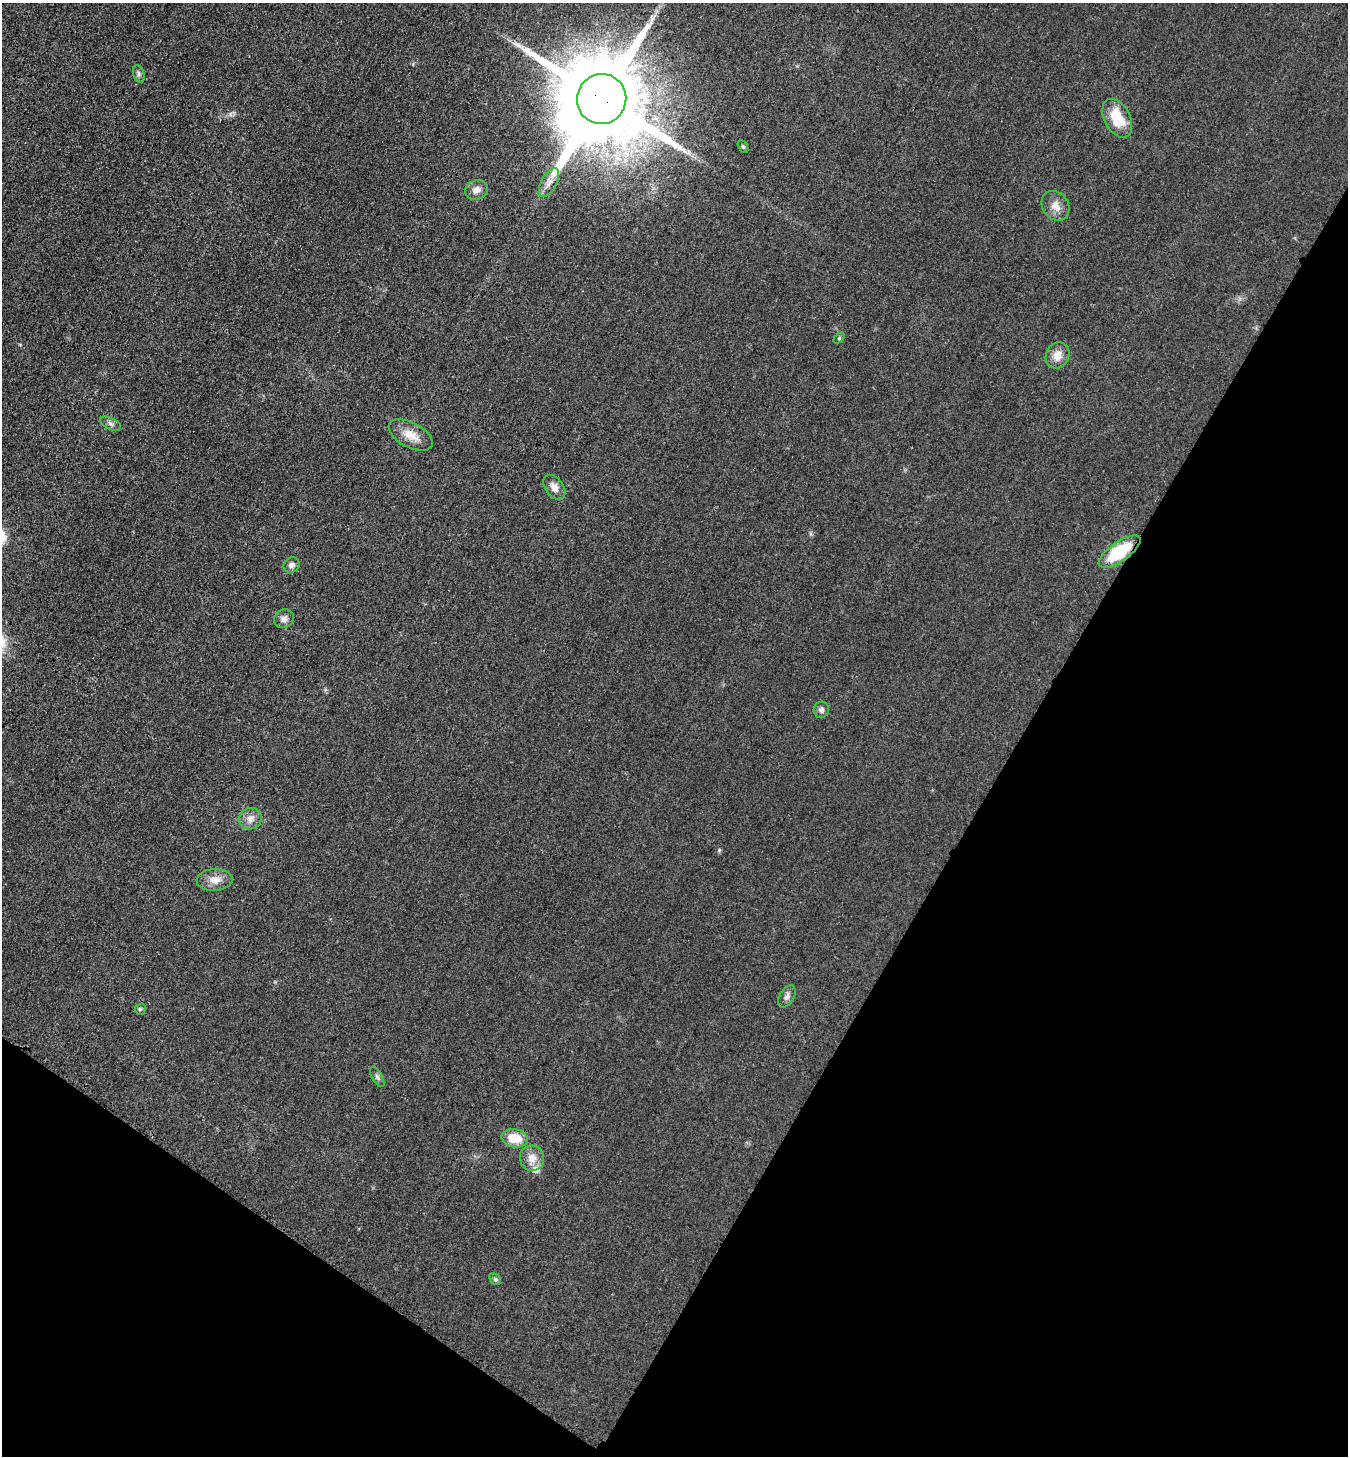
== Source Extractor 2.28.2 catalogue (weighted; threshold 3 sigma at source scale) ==
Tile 15 of 4 x 4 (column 3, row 4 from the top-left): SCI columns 3084-4429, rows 200-1653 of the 6023 x 6034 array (HDU 1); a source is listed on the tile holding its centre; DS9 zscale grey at full resolution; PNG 1350 x 1458 px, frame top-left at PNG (2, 3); each listed source drawn as its Kron ellipse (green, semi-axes under 4 px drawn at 4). Shown black and unused: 31% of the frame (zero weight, under 3 of 4 exposures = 2% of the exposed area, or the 3 px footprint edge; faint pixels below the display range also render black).
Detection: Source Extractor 2.28.2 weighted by HDU 2 'WHT'; one run over the whole footprint, this tile lists its part. Background 0.0262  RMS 0.0062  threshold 0.0281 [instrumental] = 3 sigma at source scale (4.5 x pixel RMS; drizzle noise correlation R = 1.50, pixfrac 1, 0.05/0.05 arcsec/px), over >= 5 px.
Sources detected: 25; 1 inside a brighter listed object's ellipse — not listed separately; the other 24 listed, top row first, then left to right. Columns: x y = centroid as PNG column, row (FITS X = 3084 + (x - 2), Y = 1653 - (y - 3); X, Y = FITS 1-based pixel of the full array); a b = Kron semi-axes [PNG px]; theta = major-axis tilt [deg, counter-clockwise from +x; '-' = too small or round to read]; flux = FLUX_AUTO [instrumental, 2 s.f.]
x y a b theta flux
139 74 9 5 -73 1.7
602 99 25 24 - 12000
1117 118 21 12 -62 19
743 147 7 4 -62 1
549 182 16 7 61 4.8
476 190 12 9 21 4.3
1055 206 16 13 -55 6.1
839 338 6 4 45 0.78
1057 355 13 11 65 7
111 424 11 5 -27 2.2
411 435 24 12 -28 9.7
554 487 14 9 -53 4.8
1120 552 24 9 35 33
292 565 8 7 - 2.6
284 619 10 9 - 3
821 710 8 7 - 2.3
250 819 11 10 - 4.7
214 880 18 11 4 6.8
787 996 12 7 58 2.5
140 1009 5 5 - 1
377 1077 11 5 -60 1.6
515 1138 13 9 -11 13
532 1158 13 12 - 6.9
495 1279 6 5 - 1.1
Overlapping masked pixels (flux is a lower limit): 2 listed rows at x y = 602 99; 1120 552